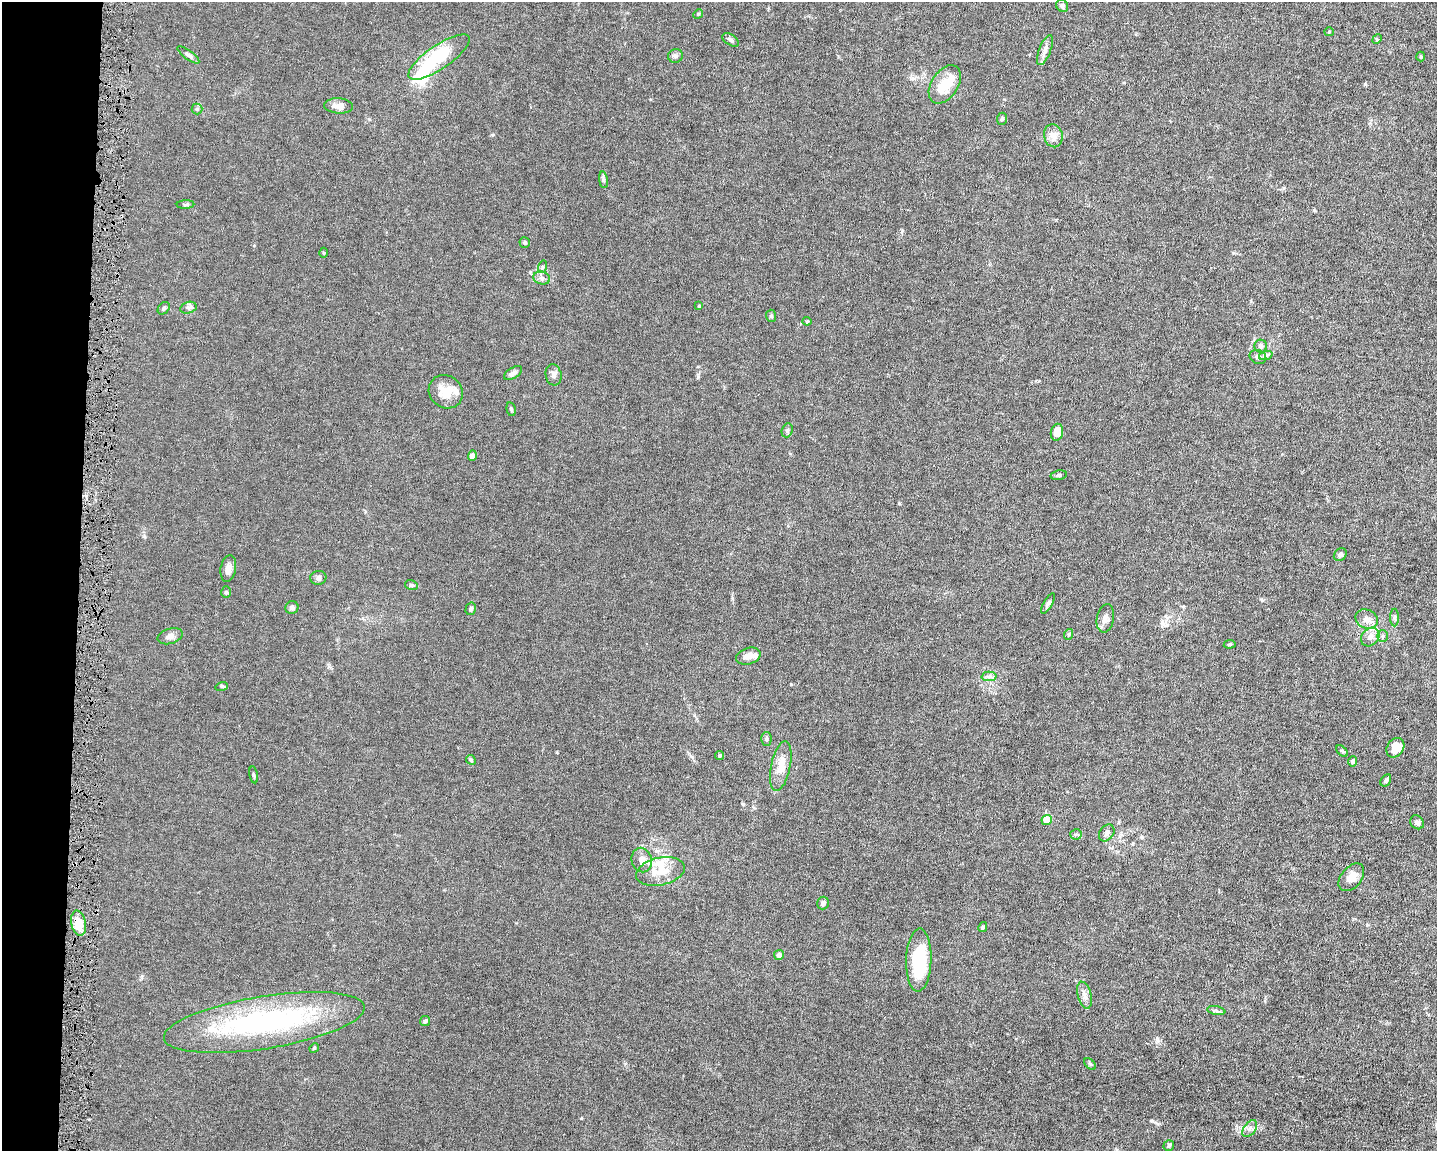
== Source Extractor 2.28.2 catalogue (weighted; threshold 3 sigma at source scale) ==
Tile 4 of 3 x 4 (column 1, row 2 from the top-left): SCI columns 218-1652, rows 2301-3449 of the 4629 x 4599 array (HDU 1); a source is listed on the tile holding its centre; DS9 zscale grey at full resolution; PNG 1439 x 1153 px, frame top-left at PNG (2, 2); each listed source drawn as its Kron ellipse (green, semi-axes under 4 px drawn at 4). Shown black and unused: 5% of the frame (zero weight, under 4 of 8 exposures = <1% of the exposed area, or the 3 px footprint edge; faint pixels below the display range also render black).
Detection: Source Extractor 2.28.2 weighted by HDU 2 'WHT'; one run over the whole footprint, this tile lists its part. Background 0.0149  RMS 0.0024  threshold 0.00965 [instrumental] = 3 sigma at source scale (4.09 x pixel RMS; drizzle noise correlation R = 1.36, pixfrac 0.8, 0.05/0.05 arcsec/px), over >= 5 px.
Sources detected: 92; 2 inside a brighter object's white glare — neither listed nor drawn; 5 inside a brighter listed object's ellipse — not listed separately; the other 85 listed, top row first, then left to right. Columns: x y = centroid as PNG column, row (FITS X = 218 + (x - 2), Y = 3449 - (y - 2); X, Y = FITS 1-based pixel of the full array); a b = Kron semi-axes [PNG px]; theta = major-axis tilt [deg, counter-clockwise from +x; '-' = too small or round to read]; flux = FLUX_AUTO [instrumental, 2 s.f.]
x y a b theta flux
1062 6 6 5 - 0.41
698 14 5 4 - 0.22
1329 32 4 4 - 0.2
1377 39 5 4 - 0.23
731 40 9 5 -35 0.53
1045 50 16 6 69 1.1
188 55 13 4 -36 0.62
675 56 7 7 - 0.52
439 57 36 12 34 12
1421 57 5 4 - 0.24
945 84 21 13 57 4.7
339 106 14 7 -4 1.7
197 109 5 5 - 0.31
1002 119 6 5 - 0.33
1053 136 11 9 -77 1.4
603 180 8 4 -82 0.4
185 205 9 4 2 0.36
525 242 5 5 - 0.32
324 253 5 3 - 0.19
542 267 6 4 72 0.26
542 278 8 6 -16 0.72
699 306 3 3 - 0.16
164 308 7 5 46 0.38
188 308 8 5 15 0.53
771 316 6 5 - 0.37
807 321 4 4 - 0.21
1261 346 6 6 - 0.49
1266 355 7 4 18 0.43
1258 357 8 7 - 0.72
513 373 10 5 31 0.76
554 375 11 8 -78 0.85
446 392 18 16 -40 3.3
511 409 7 4 -77 0.35
787 430 7 5 70 0.37
1057 432 8 6 77 2.3
472 456 5 4 - 0.71
1059 475 8 4 12 0.43
1340 554 7 5 44 0.63
228 569 13 7 80 1.3
318 578 8 7 - 0.55
411 585 6 5 - 0.34
226 592 6 5 - 0.32
1048 603 11 4 60 0.55
292 607 7 6 - 0.62
471 609 6 5 - 0.45
1395 617 9 4 -90 0.39
1105 618 14 8 79 1.1
1367 619 11 9 -23 1.3
1069 634 5 3 - 0.24
170 636 13 7 15 1.1
1382 636 6 5 - 0.38
1370 637 10 8 44 1.2
1230 644 6 4 7 0.26
748 656 12 8 17 1.6
989 676 7 5 1 0.56
222 686 6 4 18 0.25
766 739 7 5 88 0.41
1395 748 10 8 55 2.2
1342 751 7 4 -45 0.3
719 756 4 4 - 0.28
471 760 5 4 - 0.32
1353 761 5 4 - 0.57
781 766 25 9 78 3
253 775 8 3 -78 0.29
1386 780 7 4 57 0.44
1047 820 5 4 - 4.9
1417 822 7 6 - 0.6
1107 833 9 7 53 0.69
1076 834 6 5 - 0.37
642 860 12 10 -77 1.6
660 871 24 13 12 4.1
1351 877 16 10 51 2.1
823 903 6 5 - 0.57
78 923 12 7 -78 3.9
983 927 5 4 - 0.35
779 955 5 5 - 1.1
919 960 31 12 88 13
1084 995 14 7 -75 1.1
1216 1011 9 4 -10 0.47
425 1021 5 5 - 0.33
264 1022 102 26 9 41
314 1048 5 4 - 0.23
1090 1064 7 4 -45 0.29
1250 1129 10 6 54 0.75
1169 1146 6 5 - 0.44
Overlapping masked pixels (flux is a lower limit): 1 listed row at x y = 78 923
Unlisted compact peaks at least as high as the median listed source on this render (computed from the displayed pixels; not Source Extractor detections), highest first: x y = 1152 1121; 1365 84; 581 1118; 791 684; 1157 1040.